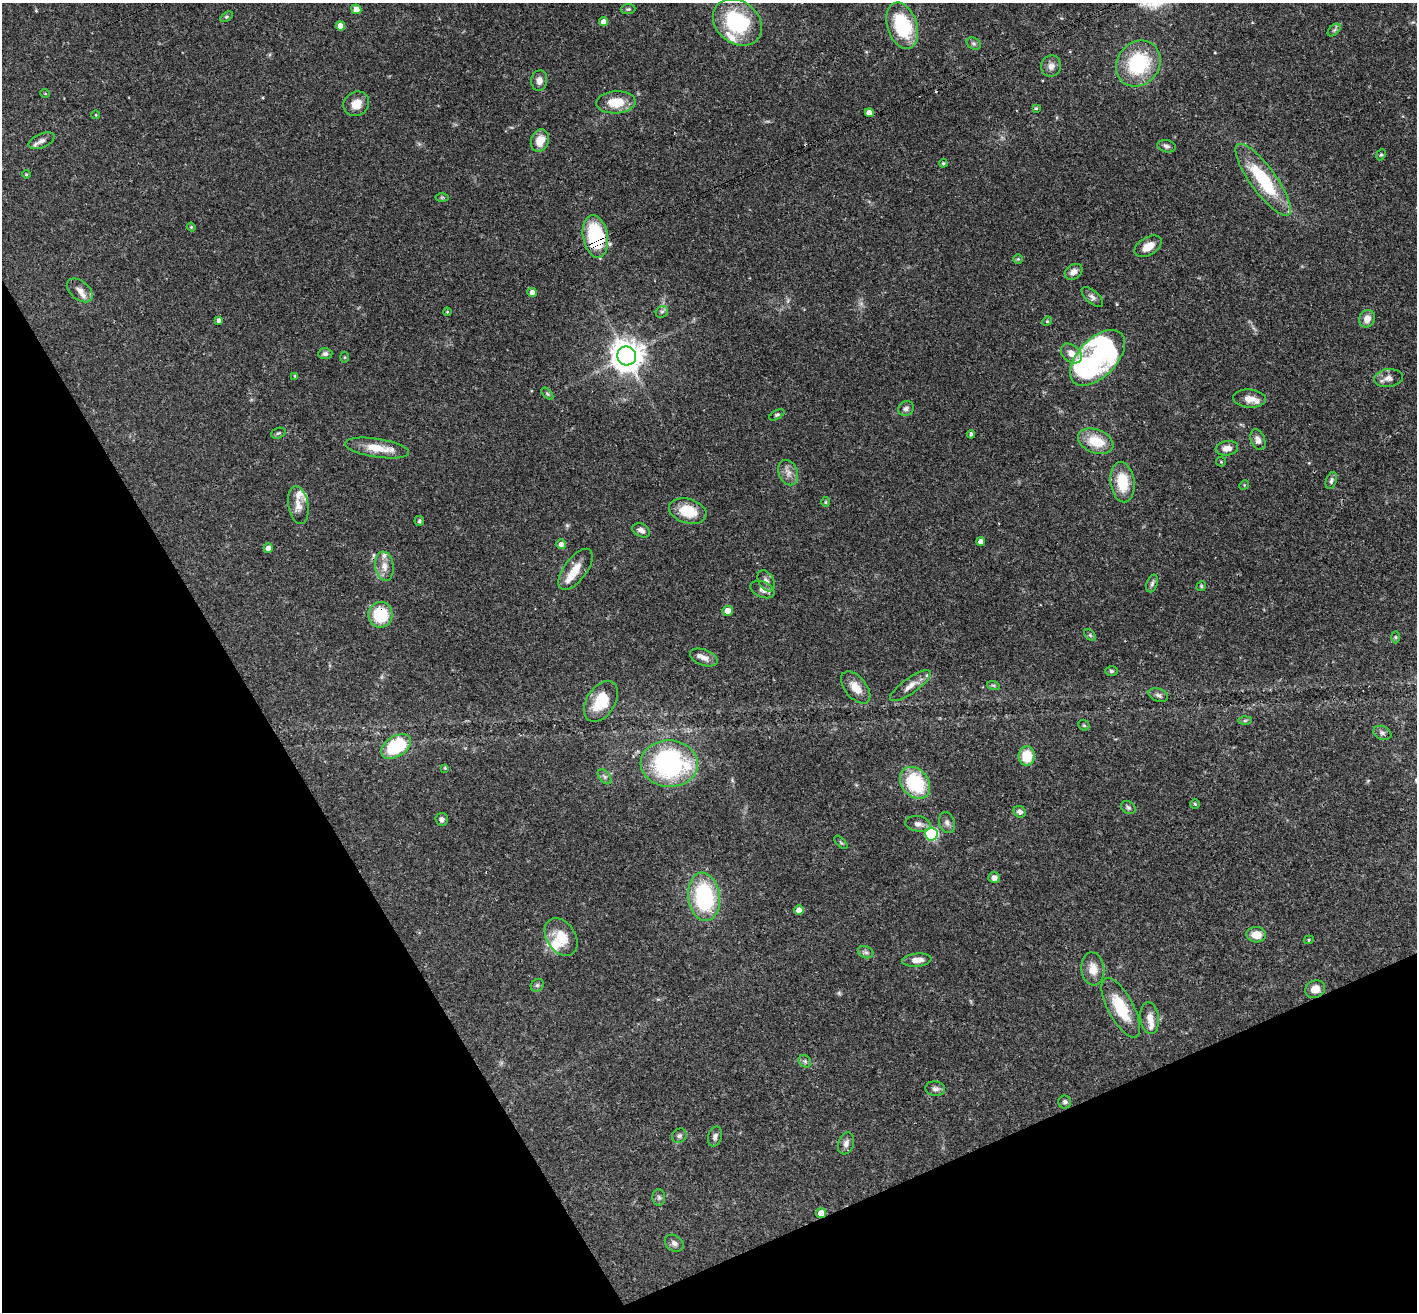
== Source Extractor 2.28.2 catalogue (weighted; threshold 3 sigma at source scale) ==
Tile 14 of 4 x 4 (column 2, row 4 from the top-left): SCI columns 1472-2886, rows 316-1625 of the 5771 x 5737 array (HDU 1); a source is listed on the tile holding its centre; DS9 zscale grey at full resolution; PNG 1419 x 1314 px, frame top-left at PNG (2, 3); each listed source drawn as its Kron ellipse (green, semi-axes under 4 px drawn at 4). Shown black and unused: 25% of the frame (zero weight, under 3 of 4 exposures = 6% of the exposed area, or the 3 px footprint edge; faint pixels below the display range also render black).
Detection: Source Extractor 2.28.2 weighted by HDU 2 'WHT'; one run over the whole footprint, this tile lists its part. Background 0.0569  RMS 0.0031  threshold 0.0141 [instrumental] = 3 sigma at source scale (4.5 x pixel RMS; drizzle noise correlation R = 1.50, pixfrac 1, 0.05/0.05 arcsec/px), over >= 5 px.
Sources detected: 137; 4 inside a brighter object's white glare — neither listed nor drawn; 8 inside a brighter listed object's ellipse — not listed separately; the other 125 listed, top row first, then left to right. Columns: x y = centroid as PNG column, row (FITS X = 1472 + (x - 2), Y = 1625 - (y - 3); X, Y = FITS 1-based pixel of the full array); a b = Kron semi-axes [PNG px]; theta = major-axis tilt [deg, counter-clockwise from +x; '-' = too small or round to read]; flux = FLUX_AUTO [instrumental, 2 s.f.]
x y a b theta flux
356 9 5 4 - 2.2
628 9 7 5 1 0.56
226 17 7 4 31 0.5
604 22 4 4 - 1.9
737 22 26 21 -39 25
340 26 4 4 - 2.2
902 26 24 15 -71 21
1334 30 8 4 44 0.67
974 43 7 5 -34 0.68
1138 63 24 21 50 21
1051 66 10 9 - 1.8
539 81 10 8 83 1.8
45 93 5 3 - 0.25
616 102 20 11 3 7.4
356 104 13 12 - 3.5
1036 108 4 4 - 0.44
869 113 4 4 - 2.3
96 115 4 3 - 0.23
42 141 14 7 23 1.6
540 141 11 9 72 4.3
1167 146 9 6 -13 0.97
1381 155 6 4 65 0.43
943 163 4 4 - 0.38
26 174 4 3 - 0.33
1263 180 43 13 -54 21
442 197 6 4 0 0.39
191 227 4 4 - 0.33
595 237 21 12 -80 28
1148 246 15 9 31 3.7
1018 259 5 5 - 0.4
1074 272 9 7 35 1.8
80 290 15 9 -40 2.2
532 292 4 4 - 1.6
1092 297 13 6 -41 1.3
447 312 4 4 - 0.32
662 312 6 5 - 0.71
1367 319 9 7 68 2.4
219 320 4 3 - 0.88
1047 321 5 4 - 0.37
1071 353 12 8 -40 2.8
325 354 7 5 5 1
627 356 9 9 - 520
345 357 5 3 - 0.35
1097 358 34 19 46 22
295 376 4 3 - 0.33
1388 378 14 9 7 2.1
547 394 7 4 -45 0.56
1249 398 16 9 -6 3.2
906 409 8 7 - 1.1
777 415 8 4 31 0.58
278 433 7 5 20 0.55
971 434 4 3 - 0.63
1258 440 11 7 -68 1.7
1096 441 18 12 -21 8.6
377 448 32 9 -9 6.1
1227 448 11 7 8 2.4
1221 462 5 4 - 0.37
788 473 13 9 -67 2.2
1331 480 9 5 72 0.81
1122 482 20 12 -83 9.3
1244 485 5 4 - 0.36
826 502 5 3 - 0.33
298 505 19 10 -80 3.1
688 511 19 12 -17 8.8
419 521 5 5 - 0.52
641 530 9 6 -28 1.5
981 542 4 4 - 2
561 544 5 5 - 1.4
268 548 5 4 - 1.7
384 566 15 9 -82 2.7
575 569 24 11 53 5.1
766 581 11 7 -60 1.6
1152 583 9 5 71 0.78
1201 586 5 4 - 0.38
762 590 12 8 -23 2
728 611 5 5 - 2.7
380 615 13 12 - 13
1090 635 7 4 -46 0.52
1395 637 6 4 -89 0.45
704 657 14 8 -20 2.1
1111 671 6 5 - 0.58
993 685 6 4 -18 0.45
910 686 24 7 36 3.2
856 687 19 10 -50 4.1
1158 695 10 6 -19 1.2
601 701 22 14 57 8.8
1245 721 7 4 1 0.52
1084 725 6 5 - 0.45
1382 733 9 6 -22 0.93
396 746 16 10 33 20
1027 756 9 8 - 7.8
669 764 28 23 -3 53
445 768 3 3 - 0.37
605 777 8 5 -52 0.75
915 783 17 13 -51 19
1195 804 5 4 - 0.44
1128 807 8 6 -38 0.68
1020 812 6 5 - 1.1
442 819 6 6 - 0.89
947 823 11 7 -72 1.3
918 824 13 8 -9 1.5
931 834 6 6 - 38
841 842 8 3 -45 0.39
994 878 6 5 - 1.2
704 897 24 16 -82 33
799 910 5 5 - 2.2
1256 935 10 7 -5 3.7
561 937 20 14 -56 7
1309 940 5 4 - 0.37
866 952 8 6 -21 0.86
917 960 15 6 5 2.7
1093 969 16 11 -84 3.8
537 985 7 5 43 0.64
1315 989 10 8 27 3.3
1121 1008 33 12 -62 12
1150 1018 16 9 -83 2.6
805 1061 7 5 -45 0.71
935 1089 10 7 -7 1.2
1065 1102 6 6 - 0.78
679 1136 7 6 - 0.87
715 1137 10 6 75 1.1
846 1143 11 7 71 1.5
659 1197 8 6 -88 0.82
821 1213 5 5 - 4
674 1243 10 7 -34 1.4
Overlapping masked pixels (flux is a lower limit): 4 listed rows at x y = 869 113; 595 237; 380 615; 821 1213